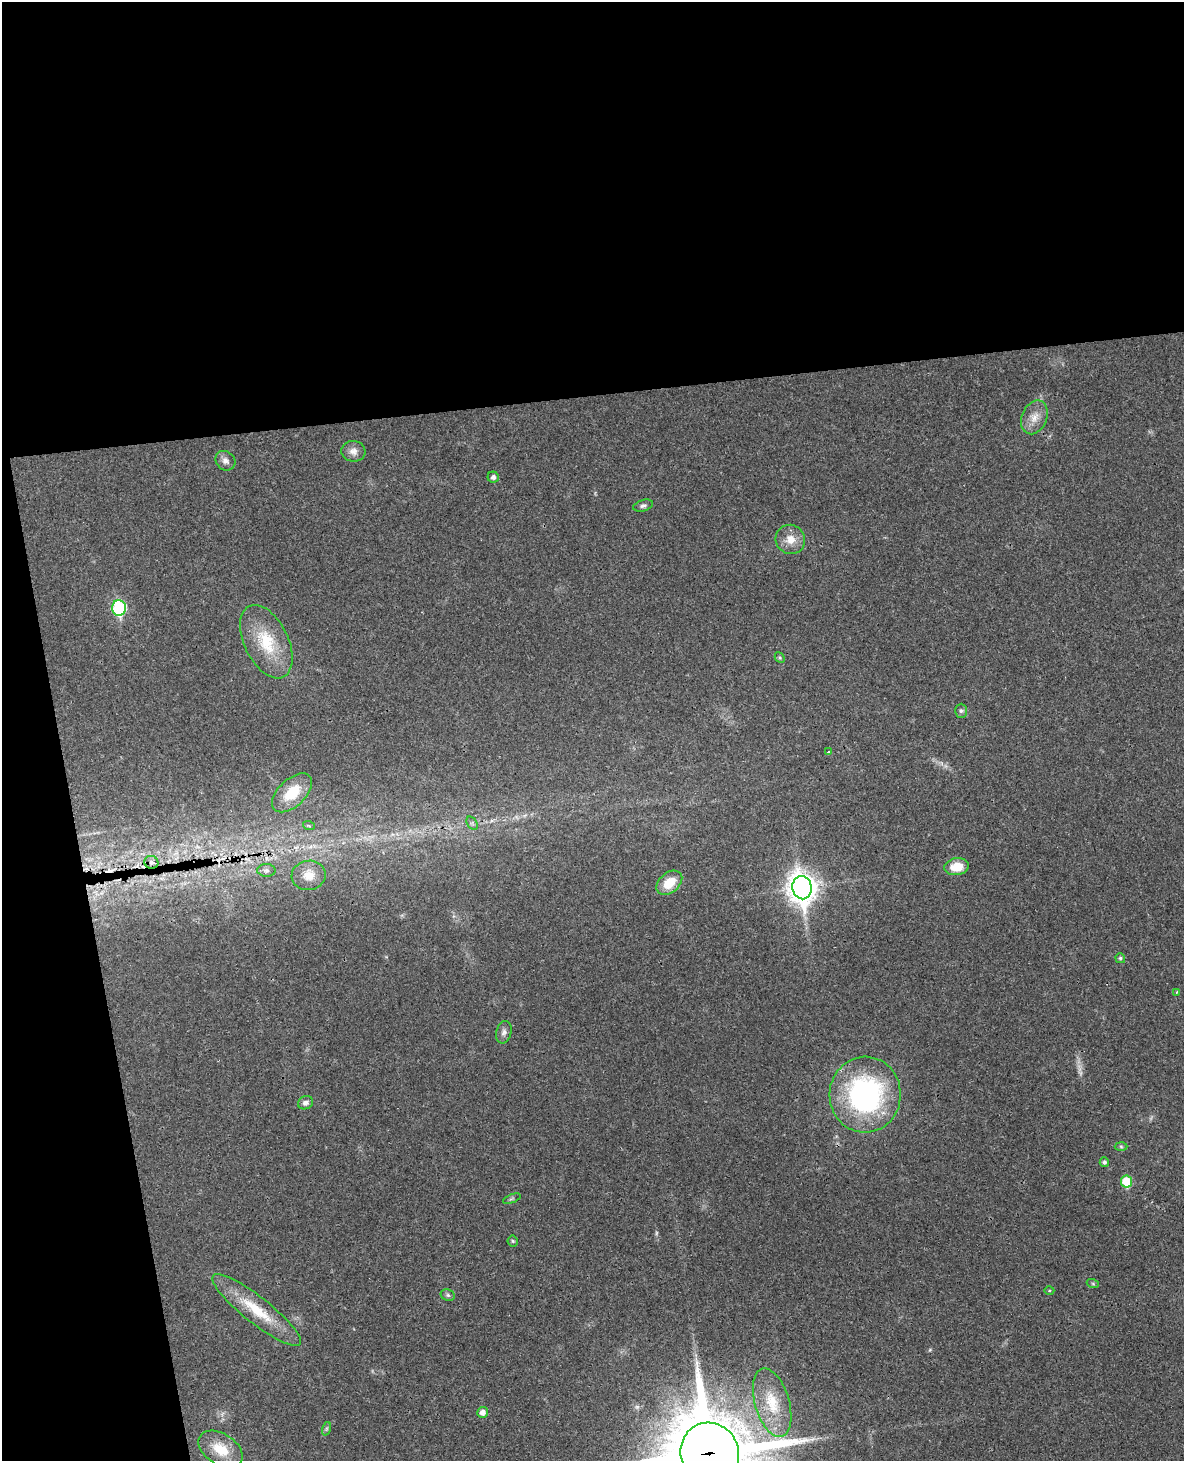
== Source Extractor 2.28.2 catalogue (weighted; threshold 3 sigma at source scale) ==
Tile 1 of 4 x 3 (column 1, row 1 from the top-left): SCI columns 60-1241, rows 3172-4630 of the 4843 x 4777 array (HDU 1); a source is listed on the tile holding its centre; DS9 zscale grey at full resolution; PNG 1186 x 1463 px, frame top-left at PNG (2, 2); each listed source drawn as its Kron ellipse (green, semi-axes under 4 px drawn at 4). Shown black and unused: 33% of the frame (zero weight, under 3 of 4 exposures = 6% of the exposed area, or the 3 px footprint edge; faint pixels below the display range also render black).
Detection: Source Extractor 2.28.2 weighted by HDU 2 'WHT'; one run over the whole footprint, this tile lists its part. Background 0.0328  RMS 0.0041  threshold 0.0186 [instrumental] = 3 sigma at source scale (4.5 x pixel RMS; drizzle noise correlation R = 1.50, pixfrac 1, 0.05/0.05 arcsec/px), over >= 5 px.
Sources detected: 43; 2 too faint to see at this stretch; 1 cosmic-ray / hot-pixel residue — neither listed nor drawn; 1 inside a brighter listed object's ellipse — not listed separately; the other 39 listed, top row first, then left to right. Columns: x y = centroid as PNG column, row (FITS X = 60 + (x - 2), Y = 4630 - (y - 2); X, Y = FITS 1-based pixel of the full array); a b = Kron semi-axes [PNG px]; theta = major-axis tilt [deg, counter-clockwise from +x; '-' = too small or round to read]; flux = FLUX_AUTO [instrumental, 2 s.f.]
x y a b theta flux
1034 417 17 12 68 5
353 451 12 10 -6 2.8
225 461 11 9 -43 2.1
493 477 5 5 - 1.5
643 506 10 5 17 1.2
790 539 15 14 - 5.3
119 608 8 7 - 49
266 642 39 22 -64 19
780 658 6 4 -46 0.58
961 711 7 6 - 0.95
829 752 3 3 - 0.73
292 793 24 13 43 12
472 823 7 4 -56 0.87
309 826 6 3 -19 0.51
151 862 7 6 - 1.2
957 867 12 8 8 7.6
266 870 9 6 -1 1.2
309 875 17 14 8 5.2
669 883 14 10 40 8.8
802 888 12 9 -80 520
1120 958 5 4 - 0.77
1177 992 4 3 - 0.37
504 1032 11 7 76 1.7
865 1095 38 35 87 86
305 1103 8 6 26 1.6
1121 1146 6 4 -2 0.61
1104 1162 5 5 - 1.1
1126 1181 6 5 - 16
512 1199 9 3 21 0.61
513 1241 5 5 - 0.6
1093 1284 6 4 -19 0.57
1049 1291 5 3 - 0.44
448 1295 7 5 -22 0.92
257 1310 55 13 -38 17
772 1403 35 17 -74 15
482 1412 5 5 - 2.6
326 1429 7 4 71 0.68
221 1449 24 15 -33 11
710 1454 31 29 -67 5400
Overlapping masked pixels (flux is a lower limit): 1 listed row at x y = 710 1454
Isophote crosses this tile's border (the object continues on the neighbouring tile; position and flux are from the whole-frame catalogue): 1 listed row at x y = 710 1454